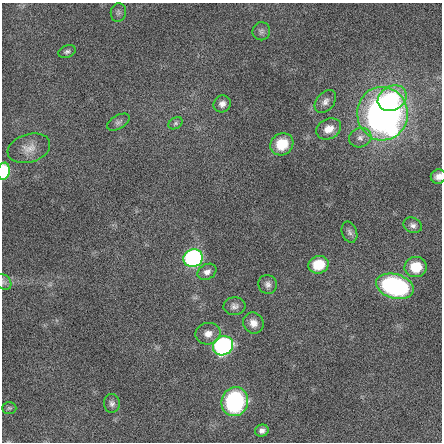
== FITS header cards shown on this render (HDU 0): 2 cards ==
NAXIS1  =                  440 / length of data axis 1
NAXIS2  =                  440 / length of data axis 2

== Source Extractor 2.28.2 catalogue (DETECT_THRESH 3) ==
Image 440 x 440 px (HDU 0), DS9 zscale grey, 1 PNG px = 1 image px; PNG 444 x 444 px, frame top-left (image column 1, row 440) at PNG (2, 3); each listed source drawn as its Kron ellipse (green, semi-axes under 4 px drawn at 4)
Background -0.0248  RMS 1.7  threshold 5.18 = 3 sigma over >= 5 px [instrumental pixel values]
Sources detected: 32; all 32 listed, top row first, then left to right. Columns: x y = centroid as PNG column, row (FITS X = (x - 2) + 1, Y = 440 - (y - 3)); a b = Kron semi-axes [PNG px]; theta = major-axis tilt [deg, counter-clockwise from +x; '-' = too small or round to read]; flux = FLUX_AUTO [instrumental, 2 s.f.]
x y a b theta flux
118 12 9 7 82 360
261 31 9 8 - 390
67 52 9 6 21 320
392 98 15 12 30 4000
325 102 13 9 51 710
222 104 9 8 - 620
382 114 27 25 -82 65000
118 122 12 6 29 400
176 123 8 5 31 250
329 129 13 10 27 1400
360 138 11 9 19 740
282 144 12 10 37 3100
29 148 22 14 17 1500
4 171 8 6 81 6400
438 177 8 7 - 650
413 225 9 7 -24 460
349 232 11 7 -70 410
193 258 10 9 - 24000
318 265 10 8 19 3200
416 267 11 10 - 2900
207 272 10 7 30 590
4 282 9 6 -47 330
268 284 9 9 - 540
395 286 19 12 -16 18000
234 306 11 9 4 540
253 323 11 10 - 950
208 334 12 10 12 1100
223 346 10 9 - 26000
235 402 14 13 - 15000
112 403 9 8 - 450
9 408 7 6 - 220
262 431 7 6 - 470
At the frame edge (FLAGS 8, measured only in part): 3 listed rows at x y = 4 171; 438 177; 4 282